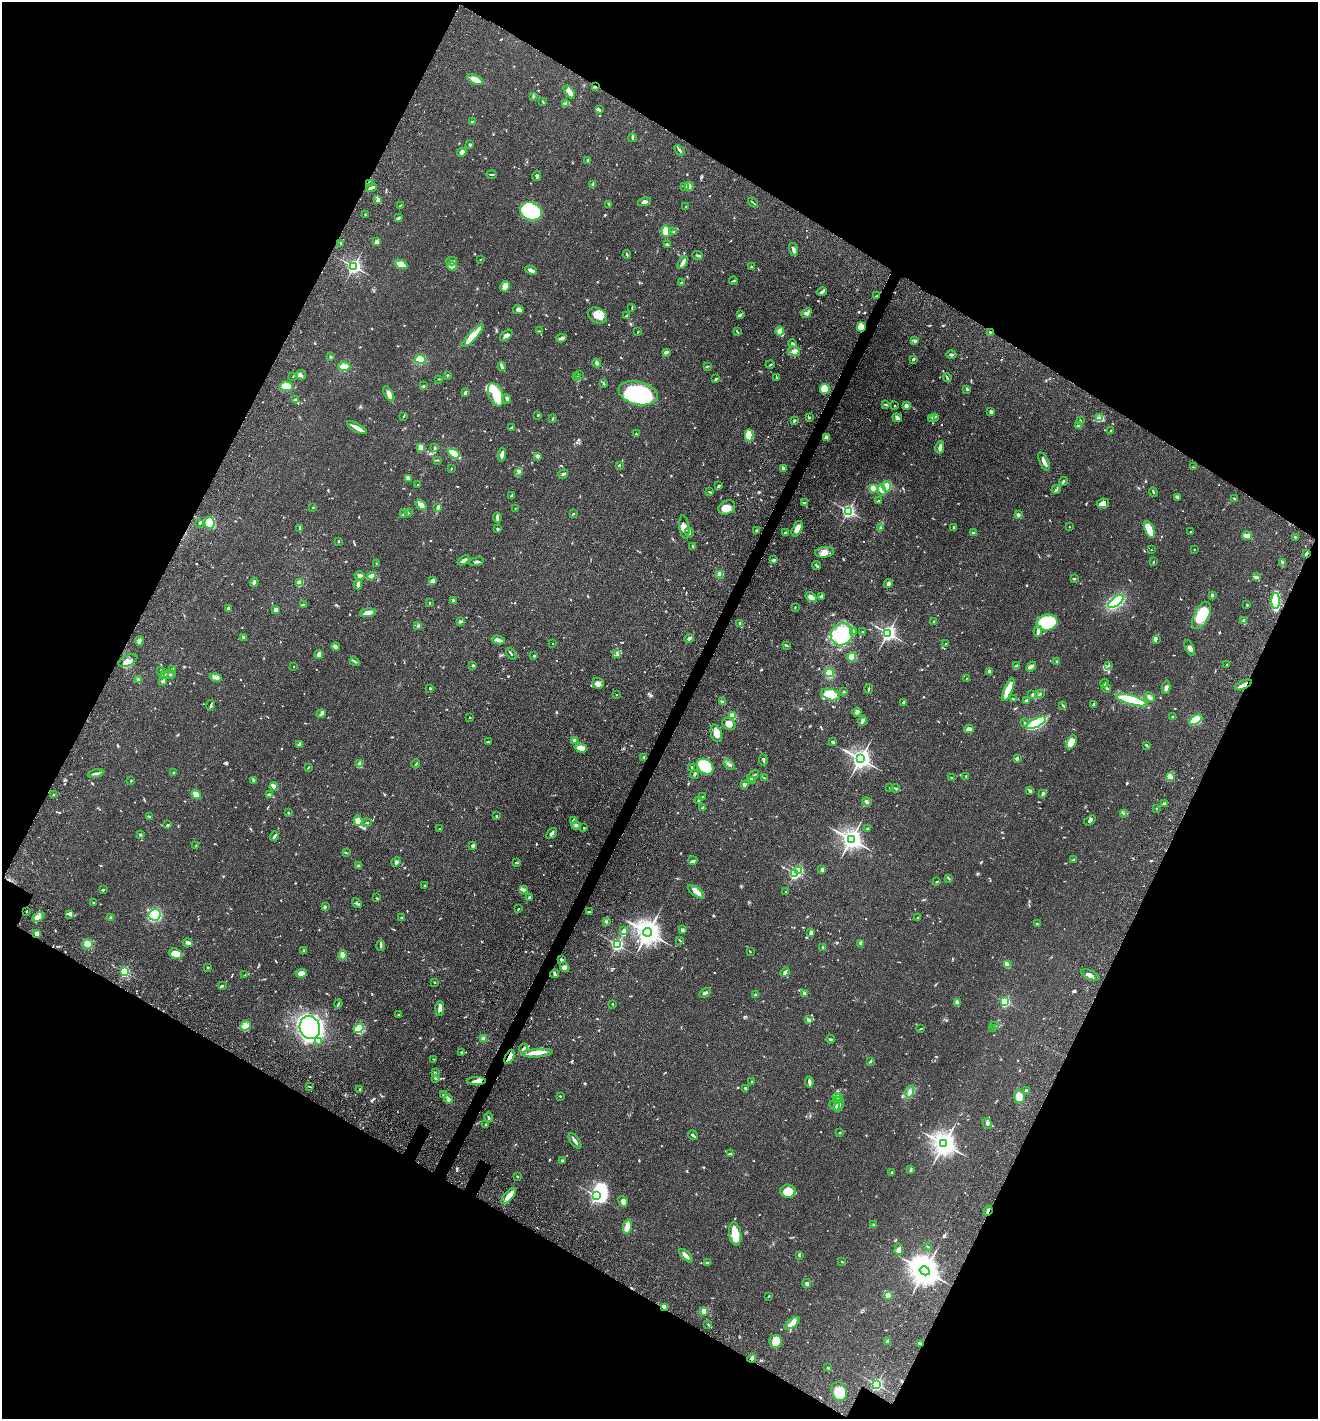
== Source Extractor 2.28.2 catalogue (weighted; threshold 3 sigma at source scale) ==
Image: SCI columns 335-5595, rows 141-5805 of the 6066 x 6001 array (HDU 1 of 3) = the unmasked area's bounding box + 8 px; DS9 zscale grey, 4 x 4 block average (1 PNG px = mean of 4 x 4 image px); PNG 1320 x 1421 px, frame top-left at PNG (2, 2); each listed source drawn as its Kron ellipse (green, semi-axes under 4 px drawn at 4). Shown black and unused: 46% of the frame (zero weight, under 3 of 4 exposures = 11% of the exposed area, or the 3 px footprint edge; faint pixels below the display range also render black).
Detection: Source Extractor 2.28.2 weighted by HDU 2 'WHT'. Background 0.0631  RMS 0.0045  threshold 0.0202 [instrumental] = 3 sigma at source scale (4.5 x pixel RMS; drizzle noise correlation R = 1.50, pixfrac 1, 0.05/0.05 arcsec/px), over >= 5 px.
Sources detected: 936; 2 too faint to see at this stretch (4 x 4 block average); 7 inside a brighter object's white glare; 5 cosmic-ray / hot-pixel residue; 1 long thin detection or spike segment (spike, bleed or trail) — neither listed nor drawn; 22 coinciding with a brighter row at this scale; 45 inside a brighter listed object's ellipse — not listed separately; of the other 854, all 500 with FLUX_AUTO >= 1.61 (the completeness limit of this list) listed and drawn (354 fainter detections not listed), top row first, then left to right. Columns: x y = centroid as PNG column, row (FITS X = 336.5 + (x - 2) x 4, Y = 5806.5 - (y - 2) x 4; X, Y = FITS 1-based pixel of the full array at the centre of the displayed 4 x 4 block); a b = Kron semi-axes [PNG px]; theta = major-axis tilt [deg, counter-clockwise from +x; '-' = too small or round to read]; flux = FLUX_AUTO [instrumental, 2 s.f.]
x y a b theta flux
475 80 9 4 -27 28
595 87 3 2 - 3.2
569 92 7 4 -54 14
533 96 3 2 - 1.9
543 102 3 2 - 1.6
566 104 3 2 - 2.7
599 110 3 2 - 4.3
472 122 2 2 - 4.4
632 138 4 2 - 2.7
470 145 2 2 - 6
679 150 6 2 -46 5.2
462 152 5 3 - 6
588 160 3 2 - 5.5
492 174 5 2 - 3.5
537 176 5 3 - 4.3
369 183 4 3 - 10
593 185 3 2 - 4.7
684 186 3 3 - 3.6
689 186 4 4 - 19
371 188 5 2 - 6.8
378 200 3 2 - 3.9
644 202 7 3 15 8.1
753 202 5 2 - 3
609 204 2 2 - 2.2
400 205 3 2 - 2.2
686 207 2 2 - 2
531 211 11 9 -21 230
365 215 2 2 - 1.9
398 218 3 2 - 7.1
666 231 6 3 -87 30
674 231 3 2 - 4.6
376 242 2 2 - 31
341 243 3 2 - 3.6
667 244 4 2 - 3.6
793 249 7 3 -72 11
627 255 4 2 - 2.3
698 255 5 2 - 4.5
480 260 2 2 - 1.8
452 261 5 2 - 3.3
683 263 7 2 59 14
401 264 6 4 -24 36
354 266 2 2 - 820
452 266 5 4 - 15
751 267 2 2 - 5.2
531 270 6 3 -28 8.6
733 281 4 2 - 3.4
682 282 3 2 - 1.9
505 286 5 3 - 20
822 292 5 3 - 5.1
877 296 3 2 - 3.1
632 308 3 2 - 1.7
518 310 5 3 - 7.9
806 313 5 4 - 6.7
740 314 4 2 - 5.2
597 316 10 7 -28 31
626 316 3 2 - 3.3
861 327 5 4 - 32
539 331 2 2 - 2.2
780 331 4 4 - 21
638 332 2 2 - 1.7
737 332 3 2 - 2.4
990 332 2 2 - 2.4
506 335 7 3 40 18
473 336 15 4 47 55
561 338 5 3 - 7.1
915 341 4 3 - 3.7
792 344 4 3 - 5
794 351 6 4 -17 9.6
666 352 4 2 - 7.9
951 355 5 2 - 4.4
330 356 2 2 - 2.6
420 359 5 4 - 31
913 359 2 2 - 7.2
597 363 4 2 - 9.2
770 365 4 2 - 3
344 366 6 3 2 28
707 366 4 2 - 2.3
502 367 4 2 - 4.2
579 374 2 2 - 2
301 375 5 2 - 5.2
447 375 2 2 - 2.1
293 376 2 2 - 1.8
576 377 3 2 - 2.8
777 377 3 2 - 2.9
947 377 4 2 - 3
438 379 3 2 - 1.7
716 379 3 2 - 4.6
604 383 3 2 - 3
286 386 6 5 - 39
424 386 3 2 - 2.6
825 389 5 5 - 79
967 389 3 2 - 2.6
465 393 3 2 - 4.4
638 393 20 11 -14 280
389 394 8 3 -59 14
496 395 12 7 -69 78
296 399 3 2 - 2.9
506 399 4 3 - 5.6
885 405 4 2 - 2.6
894 406 2 2 - 1.6
906 406 2 2 - 11
991 411 3 3 - 5.2
538 415 3 2 - 2.3
403 416 3 2 - 2.5
934 417 2 2 - 2.3
1099 417 2 2 - 1.6
809 418 3 2 - 3
897 418 5 3 - 7.7
931 418 3 2 - 2.1
552 419 3 2 - 3.5
795 420 2 2 - 5.6
1080 421 4 2 - 3
1079 425 3 2 - 20
511 427 3 2 - 2.4
357 428 11 3 -29 21
1111 430 2 2 - 2.1
636 434 2 2 - 2.9
749 435 6 4 -87 78
826 438 2 2 - 21
940 447 6 3 78 7.8
421 448 2 2 - 89
435 448 3 2 - 2.1
454 453 6 3 -35 60
502 454 7 3 83 8.4
537 456 3 3 - 8.9
437 460 3 2 - 1.7
1044 461 10 3 -66 14
619 465 2 2 - 2.4
1193 467 3 2 - 1.7
451 468 2 2 - 1.8
784 468 3 2 - 7.9
519 472 4 3 - 4.1
563 474 5 2 - 3.8
409 478 4 2 - 15
1063 481 4 2 - 4.9
417 485 2 2 - 1.7
719 486 3 2 - 7.2
886 486 5 4 - 23
873 488 4 3 - 19
1056 489 5 2 - 4.1
881 490 6 3 -67 12
710 492 3 2 - 2.3
1153 492 5 2 - 2.5
511 496 4 2 - 2.7
1177 497 4 3 - 3.2
1234 498 3 2 - 2.3
879 501 3 2 - 4.8
804 503 4 2 - 2
1103 503 6 5 - 9.7
421 505 6 4 -33 16
438 507 3 2 - 11
727 507 9 6 30 29
313 508 2 2 - 2.4
515 508 2 2 - 1.7
848 511 3 2 - 690
408 513 3 2 - 2
404 514 4 2 - 3.6
573 514 3 2 - 2.1
1018 515 2 2 - 19
497 517 5 3 - 5.5
200 523 3 2 - 2.9
209 523 6 5 - 25
684 527 12 5 -82 20
954 527 3 2 - 3.3
1070 527 2 2 - 2
300 528 4 2 - 2.8
881 528 4 2 - 3.8
498 529 3 2 - 3.8
797 529 8 4 66 16
1149 529 9 4 -68 65
756 531 3 2 - 2.8
1191 531 2 2 - 2.3
689 533 5 2 - 3.5
785 533 4 2 - 6.9
973 533 2 2 - 8.2
1247 536 5 3 - 16
1295 537 2 2 - 2
338 541 3 2 - 2
693 546 3 2 - 4
1194 549 2 2 - 1.7
1151 550 2 2 - 1.7
825 552 9 5 7 17
1306 553 3 2 - 4.7
464 560 6 2 32 11
774 560 3 2 - 5.8
477 561 7 2 9 5.2
1153 562 2 2 - 5.3
1282 562 3 2 - 2.8
376 563 2 2 - 3
817 566 4 2 - 4.2
720 574 3 3 - 11
360 576 5 3 - 7.8
371 576 4 3 - 19
1256 577 3 3 - 4.4
1074 579 3 2 - 2.7
432 581 4 3 - 8.8
254 582 4 3 - 6.7
300 583 2 2 - 86
888 583 5 3 - 8.4
358 585 5 3 - 13
1212 595 2 2 - 5.5
821 596 4 2 - 5.2
811 597 6 3 -30 13
453 600 4 3 - 3.6
1276 601 8 3 -90 210
1116 602 9 4 37 130
430 603 2 2 - 3
303 604 3 2 - 1.8
1247 605 3 2 - 2.5
795 607 2 2 - 1.7
228 608 2 2 - 6.7
276 610 2 2 - 42
368 613 8 4 5 20
1202 615 15 7 63 95
461 621 2 2 - 4.8
934 621 2 2 - 4.3
1244 621 3 2 - 2.1
1047 622 10 8 7 160
740 623 3 2 - 4.6
418 626 4 2 - 4
853 631 3 2 - 3.6
863 631 3 2 - 2
1038 631 5 2 - 12
888 633 3 2 - 950
842 634 12 10 41 82
243 637 3 2 - 6.2
689 638 5 3 - 4.9
1156 639 4 3 - 4.1
498 640 7 3 -12 14
139 641 4 2 - 5.6
553 643 2 2 - 3.4
946 644 2 2 - 8.1
787 645 4 2 - 2.3
336 647 4 3 - 6.2
1190 648 8 3 -67 7.8
511 654 6 2 -50 2.6
617 654 2 2 - 2.6
319 655 4 3 - 13
534 656 2 2 - 10
852 657 4 4 - 36
128 661 10 5 26 15
355 661 5 2 - 4.1
1057 662 4 2 - 3.5
473 665 3 2 - 3.2
1109 665 3 2 - 1.7
1227 665 2 2 - 1.8
294 666 2 2 - 1.9
1016 666 3 3 - 3.8
1031 667 5 3 - 6.5
172 669 3 2 - 2.5
161 670 3 2 - 2.1
989 671 3 2 - 6
829 673 4 4 - 21
164 674 4 2 - 3.9
170 674 6 2 -9 2.8
216 678 6 3 -15 8.2
966 679 3 2 - 1.6
139 680 4 3 - 5
163 681 2 2 - 7.3
598 683 6 5 - 11
1104 683 4 2 - 2.9
1243 685 9 2 26 15
430 688 3 2 - 1.9
1106 688 5 2 - 3.7
1166 688 6 3 80 7.9
869 689 5 2 - 3.7
1008 690 12 3 66 76
844 691 3 2 - 2.3
1040 693 2 2 - 1.8
830 694 10 5 -16 55
1032 694 3 2 - 2.6
617 695 2 2 - 1.6
1150 697 5 3 - 8.3
1013 699 2 2 - 2.1
1132 700 16 4 -15 120
1026 701 3 2 - 6.5
723 702 4 3 - 6.9
904 702 3 3 - 6.8
1094 704 4 2 - 4.3
211 705 5 2 - 3.8
1063 705 4 2 - 3.1
857 712 5 3 - 7.2
321 714 5 2 - 5.1
733 716 2 2 - 100
470 717 2 2 - 2.2
1173 717 3 2 - 5.4
1196 720 7 3 31 87
862 721 5 3 - 5.6
1024 723 3 2 - 1.7
1036 723 11 4 26 340
729 724 7 5 -28 19
969 729 4 2 - 15
716 733 9 5 -74 19
574 740 4 3 - 6
488 742 2 2 - 3.9
833 742 3 2 - 4.5
1071 742 7 4 62 24
299 744 3 2 - 4.1
1147 745 3 2 - 2.1
581 748 6 3 -17 25
644 757 3 2 - 3.3
1017 758 2 2 - 18
860 759 3 3 - 1900
763 760 6 2 -81 5.2
359 764 3 2 - 3.8
416 764 4 2 - 2
729 765 6 3 -40 5.9
705 766 9 7 -40 130
308 767 3 2 - 1.8
692 767 3 2 - 2.9
96 773 8 2 13 7.1
174 773 3 2 - 2.7
694 774 5 2 - 4
753 776 7 2 46 4.8
966 776 3 2 - 1.8
1170 776 3 2 - 4.2
764 778 3 2 - 2
951 778 2 2 - 2.2
254 780 3 3 - 4.5
131 781 3 2 - 2
753 781 3 2 - 2.4
744 784 2 2 - 11
274 786 4 2 - 22
890 788 2 2 - 2
895 788 4 2 - 3.5
1030 791 4 3 - 3.7
1043 793 3 3 - 3.2
54 795 3 3 - 4.4
196 795 5 3 - 20
269 795 4 2 - 4.6
702 797 2 2 - 1.9
699 801 4 3 - 6.5
866 801 4 3 - 5.5
1164 803 4 2 - 4.1
702 808 3 3 - 2.7
1157 809 2 2 - 1.7
288 813 2 2 - 2.5
1124 813 4 2 - 3
496 816 2 2 - 3.3
149 817 3 3 - 3.5
1090 820 6 3 35 5.2
358 821 5 4 - 23
573 821 4 3 - 6.8
367 823 2 2 - 2.7
168 825 2 2 - 4.2
576 826 4 2 - 2.5
584 828 2 2 - 2
867 828 3 2 - 2.3
440 829 2 2 - 1.9
551 833 6 2 52 6.7
140 835 3 2 - 4
274 836 5 2 - 4.8
851 839 3 3 - 2100
196 846 2 2 - 1.6
473 846 3 2 - 5
346 853 3 2 - 1.6
1073 860 2 2 - 5.1
693 861 4 2 - 4.2
396 862 5 3 - 5.5
516 862 3 2 - 3
358 866 3 2 - 3
822 870 3 2 - 9.4
799 871 2 2 - 180
795 873 2 2 - 350
949 878 2 2 - 1.7
937 882 3 2 - 2.3
424 886 3 2 - 2
103 890 2 2 - 5.7
523 890 4 2 - 5.7
697 892 10 4 -36 18
786 892 2 2 - 1.7
529 897 2 2 - 3.4
377 898 3 2 - 1.8
93 903 2 2 - 3
357 903 5 2 - 4
325 907 3 2 - 3.7
519 909 3 2 - 1.9
26 911 2 2 - 2.2
589 912 3 2 - 4.9
70 914 4 3 - 4.5
155 915 6 5 - 150
38 917 6 3 29 13
918 917 2 2 - 3
110 918 4 2 - 2.5
402 918 2 2 - 2.7
606 921 2 2 - 4.7
1037 924 3 2 - 3.5
624 930 4 2 - 3.6
682 930 2 2 - 21
648 932 4 4 - 3400
811 933 2 2 - 12
37 934 3 2 - 26
680 940 3 2 - 2.5
188 943 5 3 - 9.4
860 943 3 2 - 5.7
87 944 5 5 - 22
617 945 2 2 - 500
381 946 5 3 - 4.7
823 947 2 2 - 4.6
304 951 3 2 - 2
750 951 3 2 - 1.8
175 953 7 5 -24 26
343 955 5 4 - 8.6
561 960 3 2 - 3.5
1007 964 4 2 - 19
208 967 2 2 - 3.3
564 967 5 4 - 8
124 972 2 2 - 320
785 972 5 2 - 6.6
301 973 5 4 - 23
555 974 4 3 - 4.8
245 975 3 2 - 1.9
1090 975 9 4 -23 13
434 982 3 2 - 1.9
223 986 3 2 - 1.9
705 993 6 3 30 5.8
804 994 3 2 - 6.9
755 995 3 2 - 3.5
957 1002 2 2 - 2.1
1005 1002 2 2 - 280
338 1004 4 2 - 3
613 1004 3 2 - 1.6
440 1008 7 3 86 15
398 1015 2 2 - 2.3
808 1020 4 2 - 5.9
245 1026 5 3 - 11
995 1026 4 2 - 3.2
310 1027 12 10 -69 540
359 1028 6 4 44 13
921 1029 4 2 - 1.8
993 1029 2 2 - 2.1
483 1039 4 3 - 5.7
831 1039 4 2 - 2.2
319 1041 3 2 - 2.7
523 1048 5 2 - 5.7
461 1052 3 2 - 2.5
537 1053 15 3 4 23
509 1057 7 4 64 16
434 1059 3 2 - 2.1
870 1061 3 2 - 3.1
435 1073 4 2 - 3.7
435 1078 4 2 - 3
476 1081 9 3 0 12
752 1082 2 2 - 4.8
809 1082 5 2 - 8.8
309 1086 4 2 - 2.6
746 1088 3 2 - 2
360 1089 2 2 - 8.9
1027 1091 3 2 - 7.8
910 1092 6 4 74 9.9
444 1095 3 2 - 2.1
560 1096 2 2 - 1.8
839 1097 4 2 - 4.9
1019 1097 6 5 - 27
837 1098 2 2 - 2.5
449 1099 4 2 - 4.2
838 1100 2 2 - 2.7
839 1105 6 3 60 7.4
835 1106 5 2 - 4.8
488 1117 5 2 - 3.7
987 1124 5 2 - 4.4
486 1125 4 2 - 1.8
840 1133 3 2 - 1.6
693 1135 5 2 - 6
575 1141 9 2 -53 9.2
944 1144 4 4 - 2900
731 1153 3 2 - 2.6
562 1161 3 3 - 2.8
911 1169 3 2 - 3.1
892 1172 3 2 - 3.5
517 1176 2 2 - 1.7
788 1191 8 6 -7 43
509 1196 9 4 49 29
596 1196 2 2 - 520
623 1201 5 2 - 12
988 1210 5 2 - 7.2
874 1225 3 2 - 3.2
627 1227 7 3 79 27
735 1234 12 6 -81 44
927 1246 4 2 - 1.8
899 1250 6 4 86 8
799 1255 3 2 - 2.5
686 1256 8 3 -45 13
842 1262 2 2 - 2.3
708 1263 4 2 - 3.1
925 1271 5 4 - 5300
807 1284 4 2 - 6.1
888 1295 4 3 - 5
769 1296 2 2 - 2.2
664 1307 3 2 - 4.6
704 1311 4 3 - 14
792 1323 9 4 34 19
708 1324 2 2 - 1.9
776 1341 6 6 - 33
888 1342 3 3 - 19
921 1344 3 2 - 6.5
752 1358 4 3 - 8.2
828 1368 3 2 - 2.3
877 1384 2 2 - 530
839 1392 9 7 -69 38
Overlapping masked pixels (flux is a lower limit): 11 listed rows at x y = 595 87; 369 183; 861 327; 990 332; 1243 685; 509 1057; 476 1081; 988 1210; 664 1307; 921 1344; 752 1358
Diffuse or blended objects may show on this block-average render without a row.